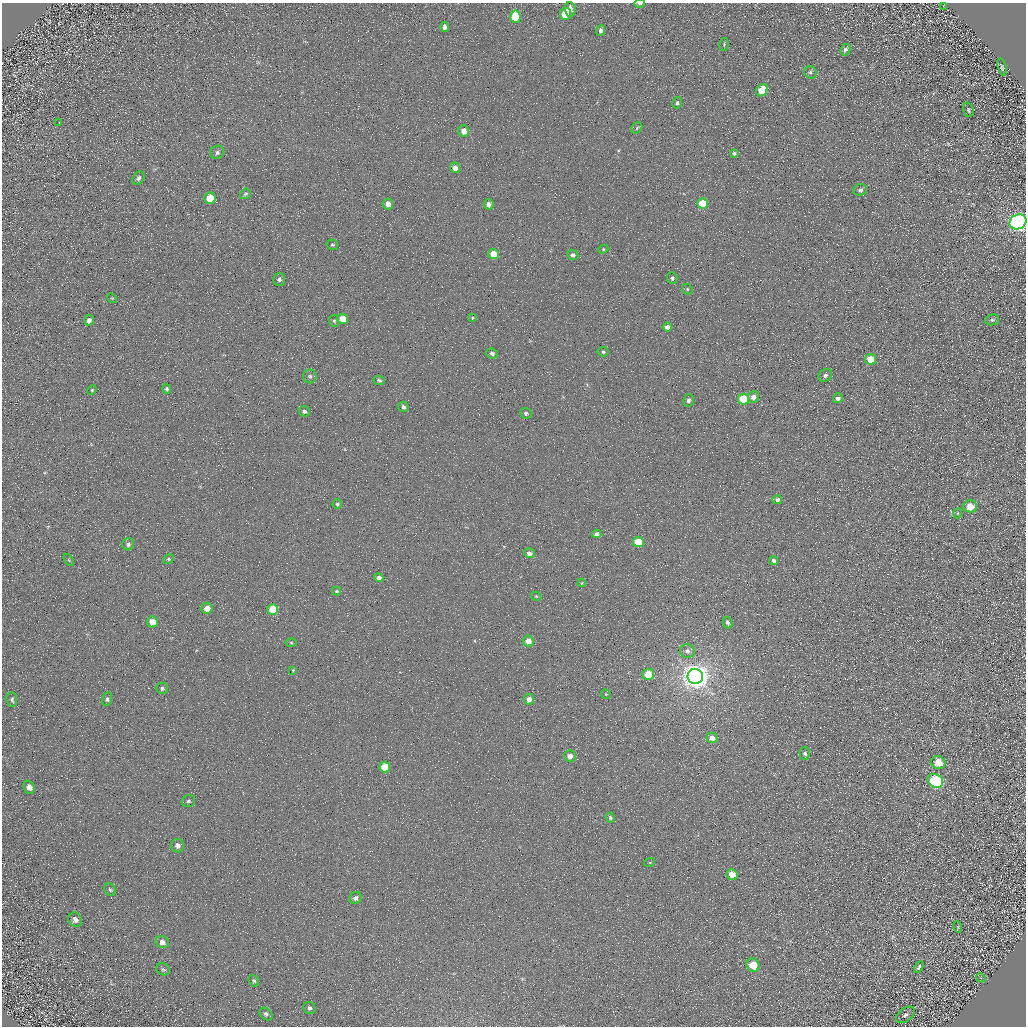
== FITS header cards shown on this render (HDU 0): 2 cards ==
NAXIS1  =                 1024 / Required FITS header
NAXIS2  =                 1024 / Required FITS header

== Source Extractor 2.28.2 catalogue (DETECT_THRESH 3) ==
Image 1024 x 1024 px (HDU 0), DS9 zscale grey, 1 PNG px = 1 image px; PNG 1028 x 1028 px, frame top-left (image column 1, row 1024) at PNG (2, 3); each listed source drawn as its Kron ellipse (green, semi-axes under 4 px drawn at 4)
Background 4.69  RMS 8.7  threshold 26.2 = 3 sigma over >= 5 px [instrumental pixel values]
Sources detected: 112; all 112 listed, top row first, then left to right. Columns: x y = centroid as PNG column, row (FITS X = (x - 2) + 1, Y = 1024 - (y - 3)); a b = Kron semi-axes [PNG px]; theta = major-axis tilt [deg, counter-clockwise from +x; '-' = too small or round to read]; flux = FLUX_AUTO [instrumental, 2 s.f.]
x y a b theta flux
639 3 5 2 - 1300
943 7 3 2 - 430
570 9 7 5 -85 3000
565 14 6 5 - 14000
515 17 6 5 - 19000
445 27 5 4 - 2000
601 30 5 4 - 1800
724 44 7 4 81 700
845 50 6 4 61 1800
1002 67 9 4 -73 950
810 72 6 6 - 1400
762 90 6 5 - 16000
677 103 6 4 78 1300
968 110 7 5 -73 1100
59 122 2 2 - 320
637 128 6 5 - 1000
464 131 6 5 - 5300
217 152 7 6 - 1900
734 153 4 3 - 1100
455 168 5 5 - 2900
138 178 7 5 56 1500
860 190 7 6 - 1500
245 194 6 5 - 1100
210 198 5 5 - 13000
703 203 5 5 - 17000
388 204 5 5 - 4400
489 204 5 5 - 2900
1018 222 8 7 - 360000
332 245 6 5 - 860
603 249 5 4 - 810
494 254 5 5 - 11000
573 255 5 5 - 1800
672 278 6 5 - 1300
279 279 6 6 - 1800
687 289 5 4 - 890
112 298 5 4 - 650
472 318 4 3 - 640
342 319 5 5 - 7700
89 320 5 5 - 2200
992 320 7 5 8 1100
334 321 6 5 - 990
667 327 4 4 - 3700
603 352 5 5 - 1300
492 354 6 5 - 1700
871 359 5 5 - 13000
825 375 7 6 - 1900
310 376 7 6 - 1500
379 380 6 4 -23 1600
167 389 5 4 - 1000
92 390 5 4 - 720
754 397 6 5 - 3700
838 398 5 4 - 2300
743 399 5 5 - 23000
689 400 6 5 - 1600
403 407 5 5 - 1700
304 411 5 5 - 1600
526 413 6 5 - 1400
777 500 4 4 - 1900
337 504 4 4 - 890
970 506 7 6 - 8100
958 513 5 3 - 540
597 534 4 4 - 2100
638 542 5 5 - 19000
128 544 6 5 - 1700
529 553 5 5 - 2600
169 559 6 4 26 920
69 560 7 3 -54 630
774 560 4 4 - 1600
379 578 4 4 - 2500
582 583 4 3 - 510
337 591 4 3 - 730
536 596 5 3 - 700
207 608 5 5 - 5100
273 609 5 5 - 14000
152 622 5 5 - 7200
728 623 6 4 -62 1600
528 641 5 5 - 5800
291 643 5 3 - 580
687 651 7 7 - 2200
293 670 4 3 - 430
648 674 5 5 - 12000
695 676 8 7 - 880000
162 688 6 6 - 1400
606 694 5 4 - 690
107 699 7 5 77 1400
529 699 5 5 - 3900
12 700 7 5 -81 1200
712 738 5 5 - 3700
805 753 6 5 - 1300
570 756 6 5 - 4900
938 763 7 6 - 9300
385 767 5 5 - 13000
935 781 8 6 -31 76000
29 787 6 5 - 3100
188 801 7 6 - 1400
610 818 5 4 - 980
178 846 7 6 - 2300
650 862 5 3 - 640
732 875 5 5 - 7400
110 890 7 5 -55 1100
355 898 6 5 - 2200
75 920 7 6 - 3000
958 927 6 3 -72 650
162 942 7 6 - 3100
753 965 7 6 - 12000
919 967 6 3 60 1100
163 969 7 6 - 1300
981 978 5 4 - 650
254 981 6 5 - 1000
310 1008 6 6 - 1500
266 1014 7 5 -43 1600
905 1015 11 6 36 1700
At the frame edge (FLAGS 8, measured only in part): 2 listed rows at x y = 639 3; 1018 222